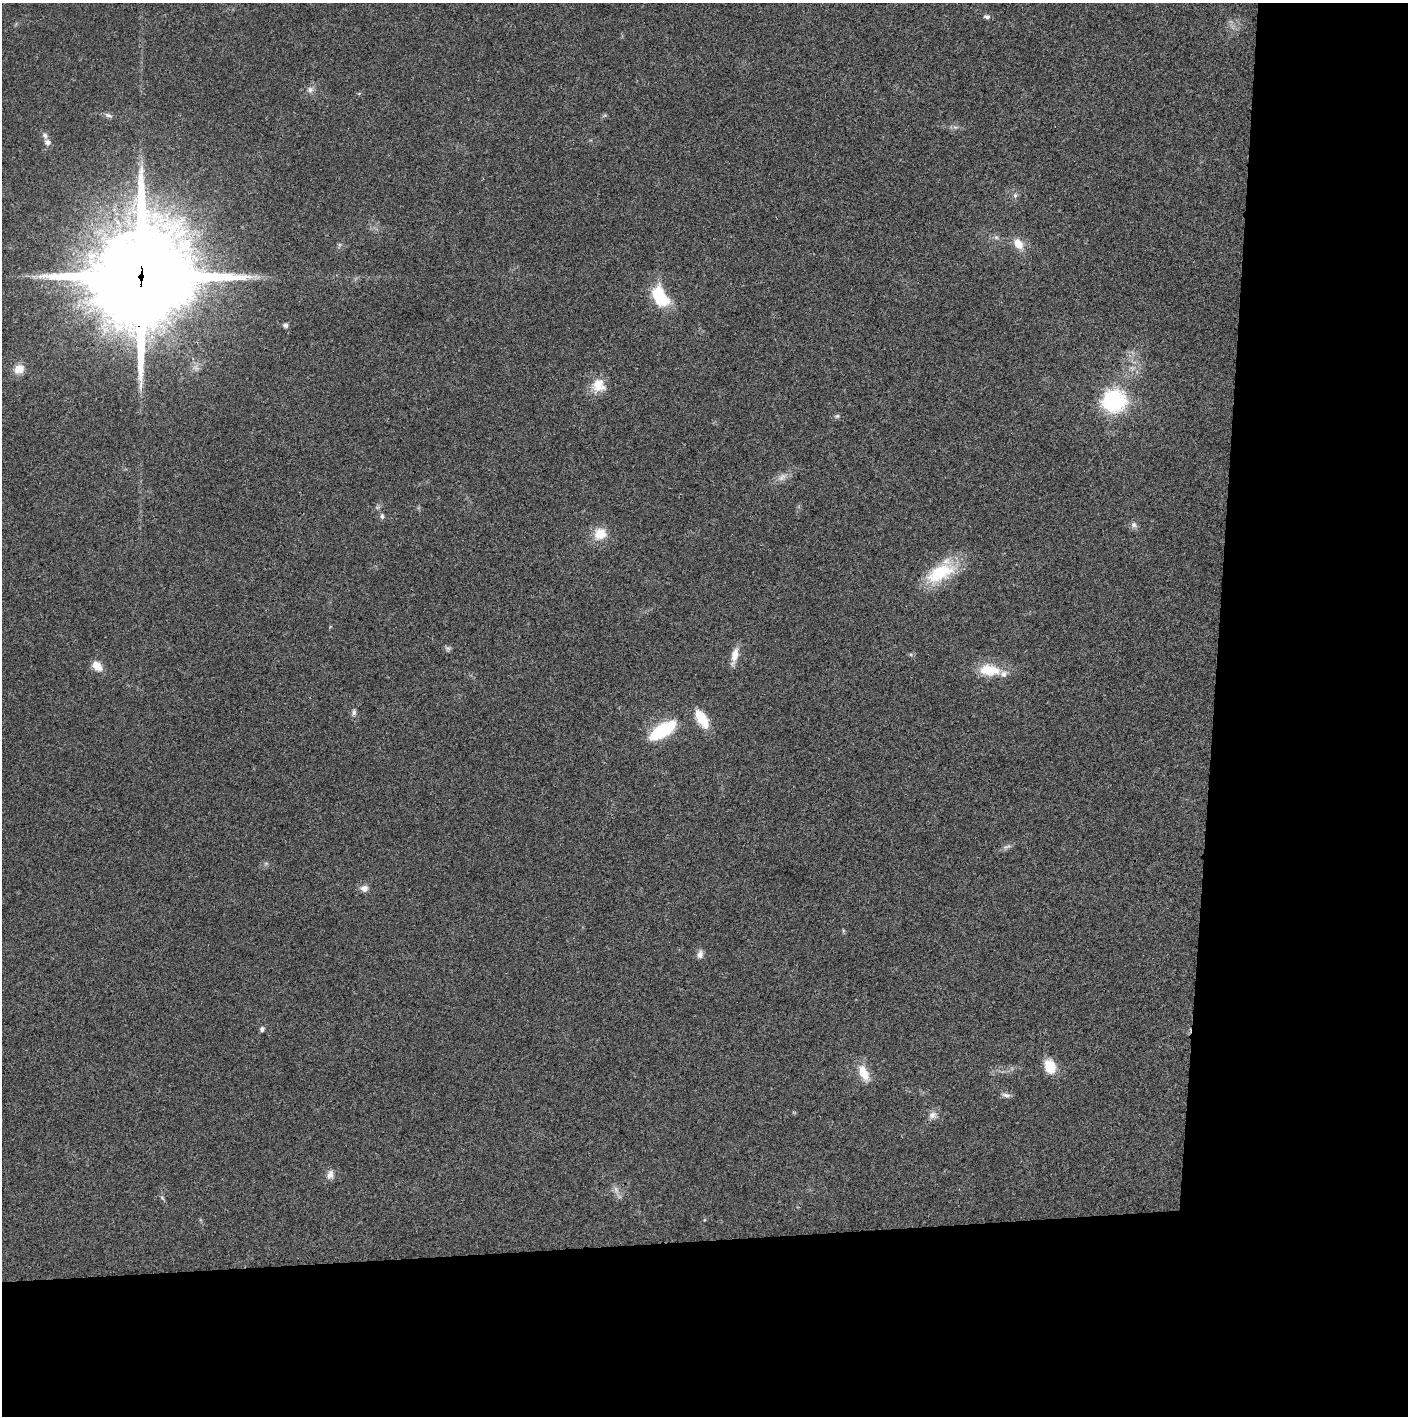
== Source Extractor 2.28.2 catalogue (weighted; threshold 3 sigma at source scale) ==
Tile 9 of 3 x 3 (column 3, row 3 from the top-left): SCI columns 2815-4220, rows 2-1415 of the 4221 x 4243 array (HDU 1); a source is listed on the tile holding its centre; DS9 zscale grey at full resolution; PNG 1410 x 1418 px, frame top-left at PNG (2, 3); no overlay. Shown black and unused: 24% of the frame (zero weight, under 3 of 4 exposures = <1% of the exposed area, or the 3 px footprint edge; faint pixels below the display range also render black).
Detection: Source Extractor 2.28.2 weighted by HDU 2 'WHT'; one run over the whole footprint, this tile lists its part. Background 0.0194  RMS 0.0041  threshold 0.0185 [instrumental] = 3 sigma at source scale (4.5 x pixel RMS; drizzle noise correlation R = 1.50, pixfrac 1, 0.05/0.05 arcsec/px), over >= 5 px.
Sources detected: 41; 2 too faint to see at this stretch — not listed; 2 inside a brighter listed object's ellipse — not listed separately; the other 37 listed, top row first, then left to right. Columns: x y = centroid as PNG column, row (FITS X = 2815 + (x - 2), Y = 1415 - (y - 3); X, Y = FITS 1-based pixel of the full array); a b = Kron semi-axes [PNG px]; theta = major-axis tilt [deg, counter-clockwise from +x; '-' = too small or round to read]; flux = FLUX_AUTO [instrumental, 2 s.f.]
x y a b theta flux
987 17 8 6 -2 1.1
310 90 8 8 - 1.7
108 115 11 5 -24 1.3
47 142 8 7 - 1.9
1015 195 6 5 - 0.94
996 237 6 6 - 0.94
1018 244 13 10 -55 5.4
141 276 39 36 25 6000
660 297 23 14 -61 20
285 325 6 6 - 1
19 369 13 11 28 4.8
598 385 19 18 - 7.3
1114 401 14 12 8 62
837 416 6 6 - 0.72
782 477 14 8 40 2.7
378 507 7 4 18 0.69
382 516 7 5 -90 0.87
1134 525 9 8 - 1.5
600 534 15 14 - 7.6
940 573 42 19 26 20
735 655 23 8 76 4.3
97 666 13 9 -46 4.7
989 670 29 15 -5 11
354 712 8 6 82 1.2
702 719 21 10 -56 11
662 730 25 10 33 33
1007 847 13 4 16 1.3
266 863 6 4 19 0.65
364 888 9 8 - 2.5
700 954 10 7 74 2.1
262 1029 7 5 80 0.95
1050 1067 15 11 -75 9.1
864 1073 23 11 -66 6.9
1006 1095 12 6 -7 1.4
933 1115 11 10 - 2.5
330 1175 13 9 70 2.5
162 1198 7 3 -38 0.59
Overlapping masked pixels (flux is a lower limit): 1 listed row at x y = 141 276